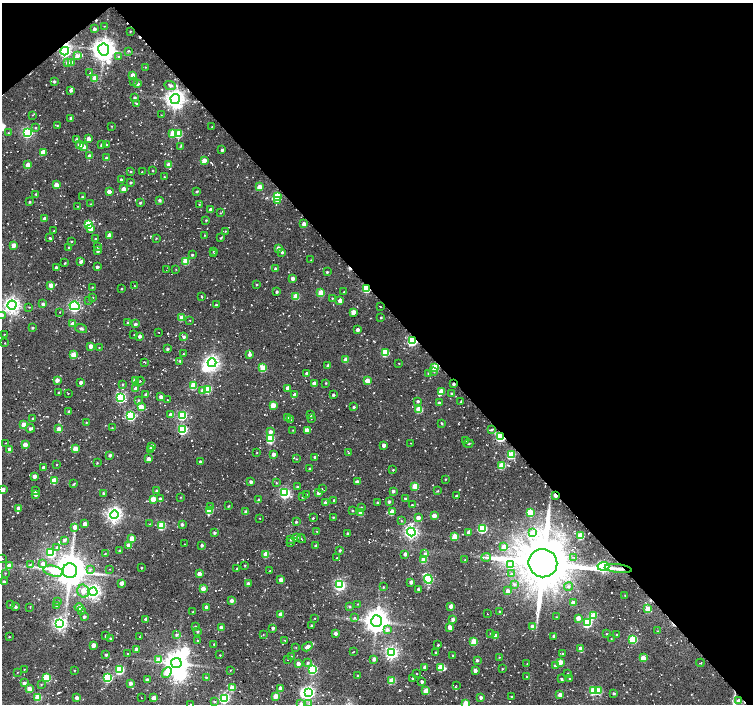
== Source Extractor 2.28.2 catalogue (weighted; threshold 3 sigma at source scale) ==
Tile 3 of 4 x 4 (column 3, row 1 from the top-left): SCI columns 3032-4533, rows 4438-5841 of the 6037 x 5999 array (HDU 1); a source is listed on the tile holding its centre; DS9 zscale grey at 2 x 2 block average (1 PNG px = mean of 2 x 2 image px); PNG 755 x 706 px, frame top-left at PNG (2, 3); each listed source drawn as its Kron ellipse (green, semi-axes under 4 px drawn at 4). Shown black and unused: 44% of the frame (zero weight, under 2 of 3 exposures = <1% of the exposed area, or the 3 px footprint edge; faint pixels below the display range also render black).
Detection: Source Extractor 2.28.2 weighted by HDU 2 'WHT'; one run over the whole footprint, this tile lists its part. Background 0.0519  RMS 0.0082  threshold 0.0367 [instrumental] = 3 sigma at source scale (4.5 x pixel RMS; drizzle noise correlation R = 1.50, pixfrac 1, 0.0396/0.0396 arcsec/px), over >= 5 px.
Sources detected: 604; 6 inside a brighter object's white glare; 20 cosmic-ray / hot-pixel residue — neither listed nor drawn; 5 inside a brighter listed object's ellipse — not listed separately; of the other 573, all 500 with FLUX_AUTO >= 0.762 (the completeness limit of this list) listed and drawn (73 fainter detections not listed), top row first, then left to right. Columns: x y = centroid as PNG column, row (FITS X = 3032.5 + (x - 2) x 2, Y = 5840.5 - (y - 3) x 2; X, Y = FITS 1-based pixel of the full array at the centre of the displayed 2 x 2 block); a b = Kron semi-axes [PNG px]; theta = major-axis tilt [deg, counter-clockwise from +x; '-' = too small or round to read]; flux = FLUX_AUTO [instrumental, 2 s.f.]
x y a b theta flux
104 26 2 2 - 1
94 29 2 2 - 4.9
130 31 2 2 - 1.4
104 49 6 5 - 1800
65 51 4 4 - 320
129 51 3 2 - 2.1
77 56 4 3 - 11
119 56 3 3 - 2.9
68 63 3 3 - 9
72 63 3 3 - 10
145 67 2 2 - 1
90 72 3 2 - 0.88
132 75 3 3 - 19
95 78 3 3 - 34
54 81 2 2 - 3.1
133 82 2 2 - 1.1
138 84 3 2 - 3.1
170 85 6 3 -23 5.2
71 90 3 3 - 5.9
134 98 3 2 - 3.8
175 99 5 4 - 1100
136 103 2 2 - 1.8
32 115 3 2 - 0.8
161 115 3 2 - 0.77
71 118 3 2 - 3.5
57 125 3 2 - 1.3
112 126 2 2 - 1
35 127 3 3 - 1.4
212 127 2 2 - 0.79
27 132 4 4 - 230
8 133 2 2 - 0.81
173 133 3 3 - 34
179 134 3 3 - 50
76 139 3 2 - 3.2
88 139 3 3 - 14
79 145 3 3 - 15
102 145 3 3 - 3.9
106 145 2 2 - 3.7
181 146 4 2 - 1.2
84 147 3 3 - 9.6
222 150 2 2 - 2.9
43 152 3 3 - 22
89 155 2 2 - 4.9
106 158 3 2 - 5.4
204 160 3 3 - 18
28 165 3 3 - 23
169 165 3 3 - 19
153 170 2 2 - 1.2
131 171 2 2 - 1.8
142 172 3 2 - 0.77
164 177 2 2 - 1.5
121 180 2 2 - 4.3
130 182 3 2 - 1.9
56 185 3 3 - 21
259 187 3 3 - 24
124 189 3 3 - 16
197 191 3 2 - 2.8
109 192 3 2 - 13
36 194 3 2 - 1.8
82 197 3 2 - 1.9
277 197 4 3 - 100
159 200 3 3 - 3.9
278 200 3 3 - 5.6
30 202 3 2 - 1.9
140 203 3 3 - 2.2
91 204 3 2 - 1.2
199 204 2 2 - 1.2
78 206 3 2 - 1.3
211 210 3 3 - 8.6
220 213 2 2 - 0.96
45 219 3 3 - 9.1
206 220 2 2 - 1.5
89 224 4 3 - 68
304 224 3 3 - 12
91 229 3 3 - 15
54 231 2 2 - 1.5
225 231 3 2 - 1
109 235 3 2 - 12
205 235 2 2 - 1.2
50 238 2 2 - 12
156 238 2 2 - 1.2
221 238 3 2 - 1.8
96 239 2 2 - 2.5
71 241 2 2 - 1.1
14 245 3 3 - 19
69 247 2 2 - 1.5
98 247 3 2 - 2.3
278 248 3 3 - 7.3
98 251 3 2 - 3.3
213 251 3 2 - 0.97
282 252 3 3 - 2.7
214 254 2 2 - 0.85
192 255 3 2 - 2.4
311 260 2 2 - 0.76
81 261 3 3 - 6.6
185 261 3 3 - 51
65 263 3 2 - 1.4
56 267 2 2 - 3.9
97 267 2 2 - 4.9
176 269 2 2 - 0.87
275 269 3 3 - 3.3
166 270 2 2 - 0.93
327 272 2 2 - 2.2
293 278 3 2 - 11
257 284 2 2 - 1.4
51 285 3 3 - 13
134 286 2 2 - 0.92
92 287 2 2 - 1.2
366 288 3 3 - 120
121 289 2 2 - 1.4
277 291 2 2 - 3.5
344 292 2 2 - 1.4
321 293 3 3 - 48
296 296 3 3 - 35
93 297 2 2 - 0.95
202 297 3 2 - 1.6
332 298 2 2 - 1.2
89 300 2 2 - 0.96
340 300 3 2 - 13
43 304 2 2 - 4.6
12 305 4 4 - 800
216 305 2 2 - 2
75 306 5 4 - 290
380 306 2 2 - 1.5
29 307 2 2 - 0.98
60 312 2 2 - 0.86
353 312 3 3 - 17
2 315 3 3 - 3.8
381 317 2 2 - 1.8
182 318 3 3 - 37
190 320 2 2 - 0.85
128 323 2 2 - 2.6
73 324 3 3 - 13
135 324 2 2 - 4.3
32 328 2 2 - 2.4
81 329 6 3 -18 3.3
358 330 2 2 - 6.7
158 332 2 2 - 1.1
4 334 2 2 - 1.2
134 335 2 2 - 0.78
140 336 2 2 - 6.7
184 337 3 3 - 4.3
412 341 4 3 - 180
5 343 2 2 - 0.8
90 346 3 2 - 13
99 347 2 2 - 0.95
167 349 3 3 - 2.8
385 352 3 3 - 68
183 354 2 2 - 1.6
249 354 4 2 - 7.2
73 355 3 3 - 33
346 359 3 3 - 19
180 361 3 3 - 2.5
144 362 3 2 - 1.2
212 363 4 4 - 590
399 363 2 2 - 0.79
328 366 3 2 - 6.2
435 367 3 3 - 60
263 368 3 3 - 56
434 372 3 3 - 2.1
307 373 2 2 - 5.4
428 373 2 2 - 1.7
57 380 3 3 - 11
135 381 3 3 - 21
140 381 4 2 - 1.6
367 381 3 3 - 24
81 382 2 2 - 6.3
314 383 3 3 - 11
326 383 2 2 - 1.6
122 384 3 2 - 1.5
454 384 2 2 - 4
193 386 3 3 - 47
136 388 3 3 - 7.1
288 388 3 3 - 13
208 389 3 3 - 57
203 391 3 3 - 16
58 392 2 2 - 1.7
441 392 4 3 - 39
68 393 2 2 - 1.2
451 393 2 2 - 2.4
146 394 3 2 - 4.1
295 395 3 3 - 11
333 395 2 2 - 3.7
121 397 4 4 - 170
161 397 3 3 - 10
138 400 3 3 - 1.7
167 400 2 2 - 0.77
418 401 3 2 - 3.6
461 402 4 2 - 2.4
439 403 2 2 - 4.3
273 405 3 3 - 22
141 407 3 3 - 28
354 407 3 2 - 2.4
419 409 3 3 - 54
69 411 3 2 - 3.6
311 414 4 2 - 2.4
171 415 3 3 - 15
182 415 4 3 - 130
131 416 4 3 - 140
287 417 3 3 - 4.9
311 418 2 2 - 0.78
33 419 3 2 - 2.1
291 419 3 2 - 0.97
86 423 3 2 - 1.2
442 423 3 2 - 1.4
24 425 3 3 - 28
30 428 4 3 - 4.2
112 428 3 3 - 1.5
59 429 3 3 - 16
182 429 4 3 - 180
293 430 2 2 - 1.1
307 430 3 3 - 17
492 430 3 3 - 2.3
270 432 3 3 - 9.3
500 437 3 3 - 230
270 439 3 3 - 84
465 441 2 2 - 0.79
6 443 3 2 - 0.97
411 443 2 2 - 0.82
468 443 5 2 - 1.4
25 444 3 3 - 21
384 445 3 2 - 8.2
151 446 3 2 - 12
10 449 3 3 - 15
75 449 3 3 - 31
150 449 3 2 - 2
257 452 2 2 - 0.91
349 453 2 2 - 1.3
273 454 3 2 - 8.5
110 455 3 2 - 3.9
511 455 3 3 - 84
315 457 2 2 - 2.8
148 459 3 3 - 16
296 459 3 2 - 0.87
200 462 3 2 - 4.6
97 463 2 2 - 1.3
57 465 2 2 - 2.1
502 465 3 3 - 55
43 468 2 2 - 8.3
310 468 2 2 - 2.6
393 470 3 2 - 1.5
34 476 3 2 - 8.7
445 479 2 2 - 1.4
54 480 3 3 - 32
251 482 3 3 - 6
357 482 2 2 - 6.4
276 483 3 2 - 1.3
74 484 3 2 - 1.8
415 486 3 3 - 41
297 487 2 2 - 1.8
3 489 3 2 - 15
322 489 3 2 - 1
35 491 3 2 - 3.3
156 491 3 2 - 3.7
393 491 2 2 - 4.5
438 491 2 2 - 1.3
103 493 3 2 - 2.1
285 493 4 4 - 240
318 493 3 3 - 6.5
36 494 3 3 - 11
307 494 2 2 - 0.84
555 495 3 2 - 16
456 496 2 2 - 3.5
181 497 2 2 - 1.1
302 497 2 2 - 1.5
153 499 3 3 - 30
160 499 3 3 - 5.7
406 499 2 2 - 5.5
259 500 3 2 - 2.9
334 500 3 2 - 2
389 502 2 2 - 4.4
325 503 3 3 - 7.2
377 503 3 2 - 1.7
412 505 3 2 - 2
210 506 3 3 - 3.4
228 506 2 2 - 1.8
18 508 3 3 - 9.4
361 508 3 3 - 2
209 510 3 3 - 52
352 510 2 2 - 1.6
246 511 3 2 - 5.3
392 511 3 3 - 18
361 513 3 3 - 22
530 513 3 3 - 78
114 515 4 4 - 550
434 516 3 3 - 19
333 517 2 2 - 1.7
313 518 2 2 - 1.7
418 518 3 3 - 14
260 519 2 2 - 0.91
401 520 3 2 - 1.2
296 522 2 2 - 2.2
85 524 3 3 - 14
149 524 3 2 - 0.89
182 524 3 2 - 4
162 526 3 3 - 71
75 527 3 3 - 11
482 528 4 3 - 120
317 531 2 2 - 0.8
411 532 4 4 - 480
469 532 3 2 - 14
214 533 2 2 - 3.8
348 533 2 2 - 3.1
532 533 4 3 - 28
455 536 3 3 - 39
580 536 3 3 - 53
296 537 2 2 - 7.1
132 538 3 3 - 28
290 539 3 2 - 1.9
301 539 5 2 - 1.2
64 540 3 3 - 3.8
291 543 3 2 - 1.9
184 544 2 2 - 0.97
129 545 3 3 - 14
202 545 3 3 - 3.1
316 546 2 2 - 5.3
504 547 4 3 - 12
57 548 4 3 - 4.2
119 550 3 2 - 1.7
340 550 2 2 - 3.1
51 553 4 3 - 90
425 553 3 3 - 3.7
105 554 3 2 - 1.4
266 554 3 3 - 38
405 554 3 2 - 6.5
486 557 5 2 - 2.5
337 558 2 2 - 0.77
574 558 2 2 - 1.1
2 559 2 2 - 1.3
424 560 3 3 - 45
465 560 2 2 - 1.6
543 563 14 14 - 11000
30 564 4 3 - 2.1
43 564 3 3 - 8.8
245 565 2 2 - 1.4
510 565 3 3 - 20
9 566 3 3 - 9.5
603 566 6 4 4 290
141 568 2 2 - 1.8
110 569 2 2 - 0.84
237 569 3 2 - 2
618 569 13 3 -6 8.4
90 570 4 3 - 2.8
53 571 10 5 -13 50
70 571 7 7 - 3800
269 571 2 2 - 0.78
5 573 2 2 - 0.92
199 574 3 3 - 16
511 574 3 3 - 1.9
428 579 4 4 - 140
281 580 3 2 - 12
4 582 2 2 - 5.6
411 582 2 2 - 7.6
122 583 3 2 - 16
248 584 3 2 - 9.6
514 584 3 3 - 2.5
340 585 4 4 - 260
568 586 4 4 - 4.4
383 587 2 2 - 1.2
203 589 3 3 - 22
418 589 2 2 - 3.4
83 591 6 5 - 15
507 591 3 3 - 9.7
93 592 4 4 - 500
625 595 2 2 - 1.1
231 601 2 2 - 9.2
58 602 3 3 - 1.7
573 603 3 2 - 16
358 604 3 2 - 0.92
10 605 2 2 - 1.1
57 606 3 3 - 3.7
349 606 3 2 - 2.1
451 606 3 2 - 13
16 607 2 2 - 4.7
30 607 3 2 - 0.98
79 607 4 4 - 10
206 607 2 2 - 11
648 609 3 3 - 41
81 610 3 2 - 1.5
193 612 2 2 - 2
500 612 2 2 - 2.1
280 614 3 2 - 12
487 614 2 2 - 0.96
593 616 3 3 - 41
84 617 2 2 - 4.4
556 617 2 2 - 1.1
315 618 2 2 - 0.89
354 618 3 2 - 1.3
578 618 3 3 - 15
146 619 2 2 - 7
453 619 3 3 - 5.9
376 621 6 5 - 1900
587 623 4 3 - 120
60 624 4 4 - 450
311 625 2 2 - 1.7
532 626 3 3 - 6.3
195 627 3 2 - 1.6
450 627 3 3 - 16
221 628 3 3 - 9.2
273 628 2 2 - 5.3
387 630 4 4 - 6.3
657 631 3 2 - 0.9
198 632 2 2 - 2.4
336 633 2 2 - 7.3
491 633 3 2 - 1.2
606 634 2 2 - 1
617 634 2 2 - 1.6
106 635 2 2 - 3.1
177 635 3 3 - 3.2
263 635 3 2 - 0.79
495 636 3 3 - 24
554 636 2 2 - 4.1
9 637 2 2 - 1.1
139 637 2 2 - 0.76
111 639 2 2 - 4
611 639 2 2 - 0.95
633 639 3 3 - 99
285 640 2 2 - 1.3
198 641 3 2 - 1.8
474 641 3 3 - 49
214 644 2 2 - 1.6
93 645 3 3 - 16
438 645 2 2 - 2
296 647 2 2 - 0.97
307 647 5 3 - 11
137 649 3 3 - 6.2
580 649 4 3 - 7.2
353 652 3 2 - 0.87
436 652 2 2 - 1.9
391 653 4 4 - 400
128 654 2 2 - 1.3
563 654 2 2 - 2.1
106 655 2 2 - 3.7
220 655 2 2 - 1.3
452 655 3 2 - 1.9
292 656 3 2 - 1.2
499 657 2 2 - 0.9
643 658 3 3 - 28
374 659 3 3 - 7.9
158 660 3 3 - 30
288 660 2 2 - 0.78
477 660 2 2 - 3.4
560 662 3 3 - 36
176 663 5 5 - 1800
308 663 3 3 - 2.8
700 663 4 2 - 1.1
298 664 3 3 - 15
527 664 2 2 - 1
555 666 3 3 - 3.8
425 667 3 2 - 10
441 667 4 3 - 53
24 669 2 2 - 0.88
313 669 4 3 - 150
502 669 2 2 - 1.5
74 670 2 2 - 1.2
120 670 3 3 - 100
230 670 2 2 - 0.86
475 670 3 2 - 8.8
17 672 2 2 - 0.76
167 672 6 4 46 32
567 673 2 2 - 2
416 674 2 2 - 0.93
357 675 2 2 - 1.4
206 677 3 2 - 1.6
526 677 2 2 - 1.2
47 678 3 3 - 87
108 678 3 3 - 150
147 679 3 2 - 3.1
413 679 2 2 - 1.8
561 679 2 2 - 3
570 679 2 2 - 1.8
392 681 3 3 - 51
422 682 3 2 - 4.3
24 683 3 3 - 5.2
130 683 3 2 - 7.8
41 685 3 2 - 1.3
456 685 3 2 - 1.4
232 688 3 3 - 36
280 688 3 3 - 9.3
29 689 3 3 - 19
594 690 3 3 - 96
426 691 3 3 - 33
599 691 3 3 - 35
309 693 4 3 - 320
614 693 2 2 - 2.8
560 695 3 2 - 18
276 696 3 3 - 31
38 697 3 3 - 44
481 697 2 2 - 6.1
511 697 2 2 - 1.3
77 698 2 2 - 7.6
141 698 2 2 - 2.3
154 698 3 3 - 22
224 698 4 3 - 220
214 701 3 2 - 2
739 701 3 3 - 14
465 703 3 3 - 34
191 704 2 2 - 0.88
301 704 4 3 - 3.6
309 704 3 3 - 2
Overlapping masked pixels (flux is a lower limit): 8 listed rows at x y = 65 51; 366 288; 412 341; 454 384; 500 437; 555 495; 543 563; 618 569
Isophote crosses this tile's border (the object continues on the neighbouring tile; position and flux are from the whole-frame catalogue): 6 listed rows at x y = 2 315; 3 489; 2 559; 465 703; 191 704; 301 704
Diffuse or blended objects may show on this block-average render without a row.